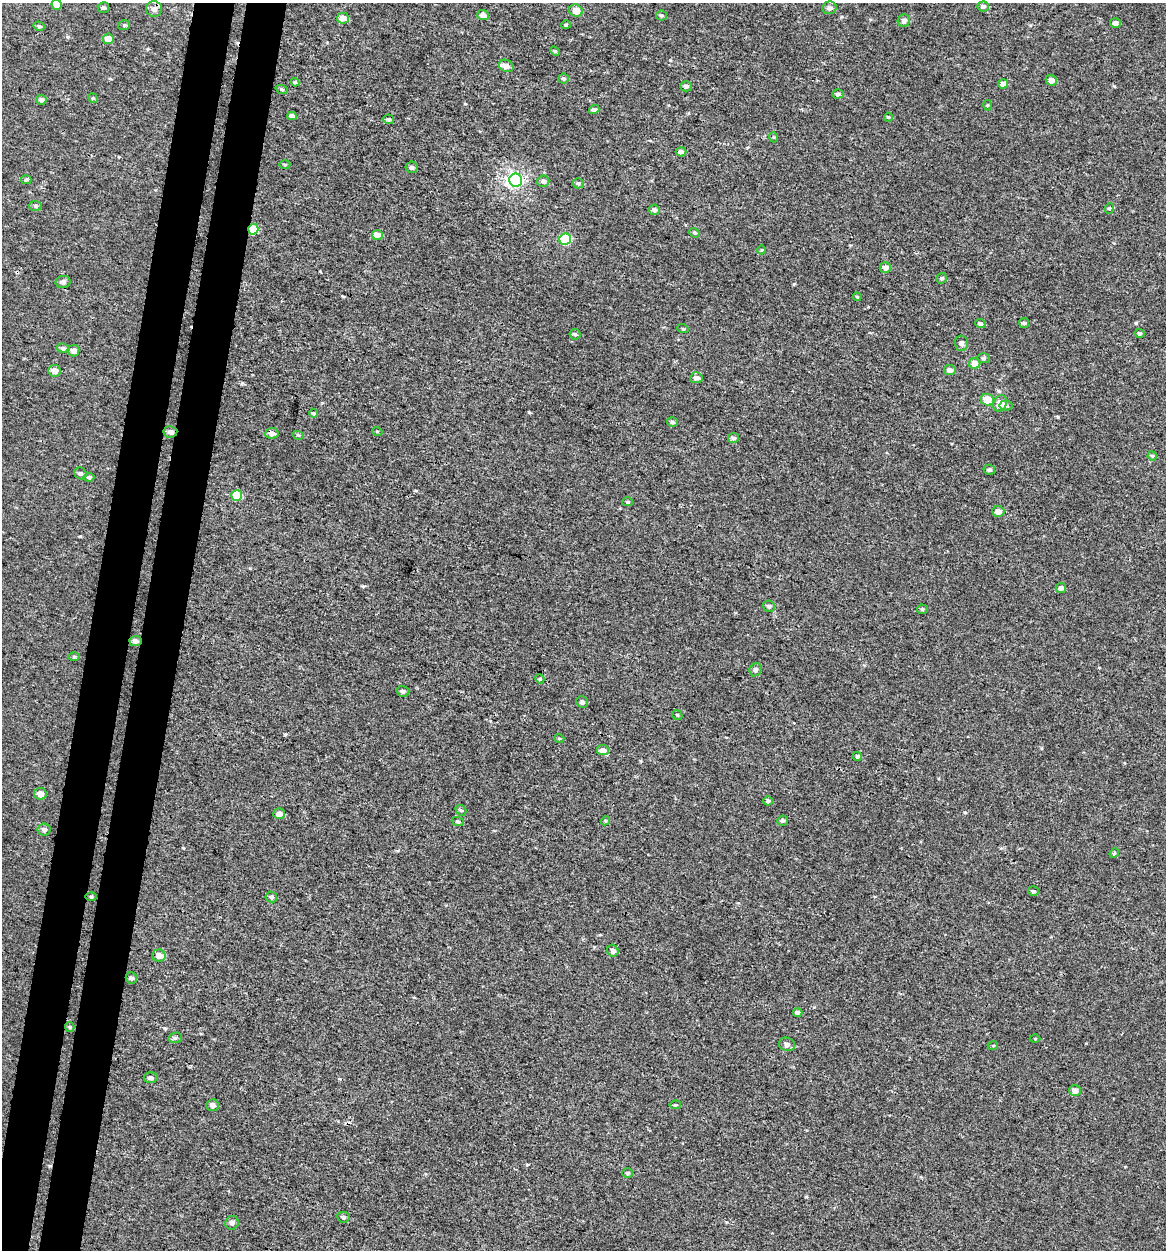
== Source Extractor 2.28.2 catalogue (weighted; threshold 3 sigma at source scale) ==
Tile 7 of 4 x 4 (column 3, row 2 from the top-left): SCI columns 2599-3762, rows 2519-3766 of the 5257 x 5027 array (HDU 1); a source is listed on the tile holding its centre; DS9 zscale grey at full resolution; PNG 1168 x 1252 px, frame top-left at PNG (2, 3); each listed source drawn as its Kron ellipse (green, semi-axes under 4 px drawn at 4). Shown black and unused: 7% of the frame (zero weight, under 3 of 4 exposures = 4% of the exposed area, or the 3 px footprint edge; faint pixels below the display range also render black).
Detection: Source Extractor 2.28.2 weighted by HDU 2 'WHT'; one run over the whole footprint, this tile lists its part. Background -2.61e-04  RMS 0.0026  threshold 0.0118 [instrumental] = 3 sigma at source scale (4.5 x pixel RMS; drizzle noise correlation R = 1.50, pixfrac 1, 0.0396/0.0396 arcsec/px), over >= 5 px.
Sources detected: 123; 1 inside a brighter object's white glare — neither listed nor drawn; the other 122 listed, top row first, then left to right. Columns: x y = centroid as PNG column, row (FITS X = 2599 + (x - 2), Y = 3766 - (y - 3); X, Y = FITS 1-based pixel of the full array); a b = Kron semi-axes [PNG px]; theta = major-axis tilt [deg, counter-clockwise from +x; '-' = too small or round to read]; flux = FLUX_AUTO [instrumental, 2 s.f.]
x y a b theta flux
56 4 5 5 - 2.5
983 6 6 5 - 0.8
103 7 6 5 - 0.5
829 8 7 6 - 1
154 9 8 7 - 1.2
576 11 7 6 - 2.5
483 15 6 5 - 1.2
661 15 5 5 - 0.4
343 18 6 5 - 1.9
904 21 6 6 - 1
1115 23 5 4 - 0.81
124 25 6 4 19 0.39
566 25 4 4 - 0.27
39 26 5 4 - 0.45
108 39 5 5 - 2.9
555 51 5 4 - 0.32
506 66 7 6 - 1.5
564 79 5 5 - 0.46
1051 80 5 5 - 1.5
295 82 4 4 - 0.28
1003 84 5 4 - 1.4
686 86 6 5 - 0.69
282 89 6 4 -21 0.38
838 94 6 4 0 0.56
93 98 5 4 - 0.36
42 100 5 5 - 0.71
987 105 5 3 - 0.24
594 110 5 4 - 0.67
292 116 4 4 - 0.88
888 117 4 4 - 0.27
389 119 5 4 - 0.43
773 137 5 3 - 0.26
681 152 5 4 - 0.99
285 164 5 3 - 0.3
412 167 6 5 - 0.67
26 180 5 4 - 0.41
516 180 6 6 - 46
543 181 6 5 - 0.8
578 183 5 5 - 0.36
35 206 6 5 - 0.43
1109 208 5 4 - 0.36
654 210 5 5 - 0.72
253 229 5 5 - 7.2
694 233 5 4 - 0.36
377 235 5 5 - 2.5
565 239 6 5 - 15
761 250 4 3 - 0.22
885 268 6 5 - 1.4
942 278 5 5 - 0.55
63 282 7 6 - 0.78
857 297 4 4 - 0.24
1024 323 5 5 - 0.39
980 324 5 4 - 0.72
683 329 6 3 -19 0.24
1139 333 5 4 - 0.43
575 334 5 5 - 0.48
961 343 7 6 - 0.83
63 348 6 4 -9 0.56
73 351 6 6 - 1.5
983 358 6 5 - 0.5
975 363 5 5 - 2.6
950 370 6 5 - 1.3
54 371 6 6 - 1.7
696 378 6 5 - 1.2
987 400 7 6 - 4.4
1000 403 8 6 66 3
1006 406 6 5 - 0.56
313 413 4 3 - 0.33
672 422 5 4 - 0.53
377 431 5 3 - 0.24
170 432 7 6 - 1
272 433 6 5 - 1.1
298 435 6 3 -17 0.29
733 438 5 5 - 0.65
1152 456 5 4 - 0.35
989 470 6 5 - 0.65
80 473 6 5 - 0.58
89 477 5 4 - 0.55
237 495 5 5 - 5.4
628 502 5 4 - 0.34
998 511 6 5 - 1.9
1061 588 5 5 - 0.89
769 606 6 5 - 0.59
922 609 5 4 - 0.4
135 641 6 5 - 0.94
74 657 6 4 1 0.31
756 670 7 5 60 0.67
540 679 5 4 - 0.27
403 691 6 5 - 0.65
582 702 6 5 - 0.71
677 715 5 4 - 0.32
559 738 5 3 - 0.24
603 750 6 5 - 1.6
857 756 5 4 - 0.42
40 794 6 6 - 1.5
768 801 4 4 - 0.66
461 810 6 4 -39 0.38
279 814 5 5 - 1.5
458 821 6 4 -20 0.33
605 821 5 3 - 0.29
782 821 5 5 - 0.52
44 829 6 6 - 0.89
1114 853 5 4 - 0.31
1033 891 5 5 - 0.5
91 897 6 4 -1 0.31
271 897 6 5 - 0.63
613 951 6 5 - 1.2
159 956 6 6 - 2
131 978 6 5 - 0.65
797 1012 5 4 - 0.83
70 1027 5 4 - 0.3
175 1038 7 5 14 0.5
1035 1039 5 3 - 0.22
787 1044 8 6 -16 0.81
993 1045 5 3 - 0.22
151 1078 7 5 -3 0.75
1075 1090 6 5 - 1.5
213 1105 6 6 - 1.2
675 1105 6 4 10 0.32
627 1173 5 5 - 0.38
343 1217 6 5 - 0.61
232 1223 7 6 - 0.99
Overlapping masked pixels (flux is a lower limit): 4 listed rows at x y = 253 229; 170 432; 272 433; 135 641
Isophote crosses this tile's border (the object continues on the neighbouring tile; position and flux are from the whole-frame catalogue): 1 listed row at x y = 56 4
Unlisted compact peaks at least as high as the median listed source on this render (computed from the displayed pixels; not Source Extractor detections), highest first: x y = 529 412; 1136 323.